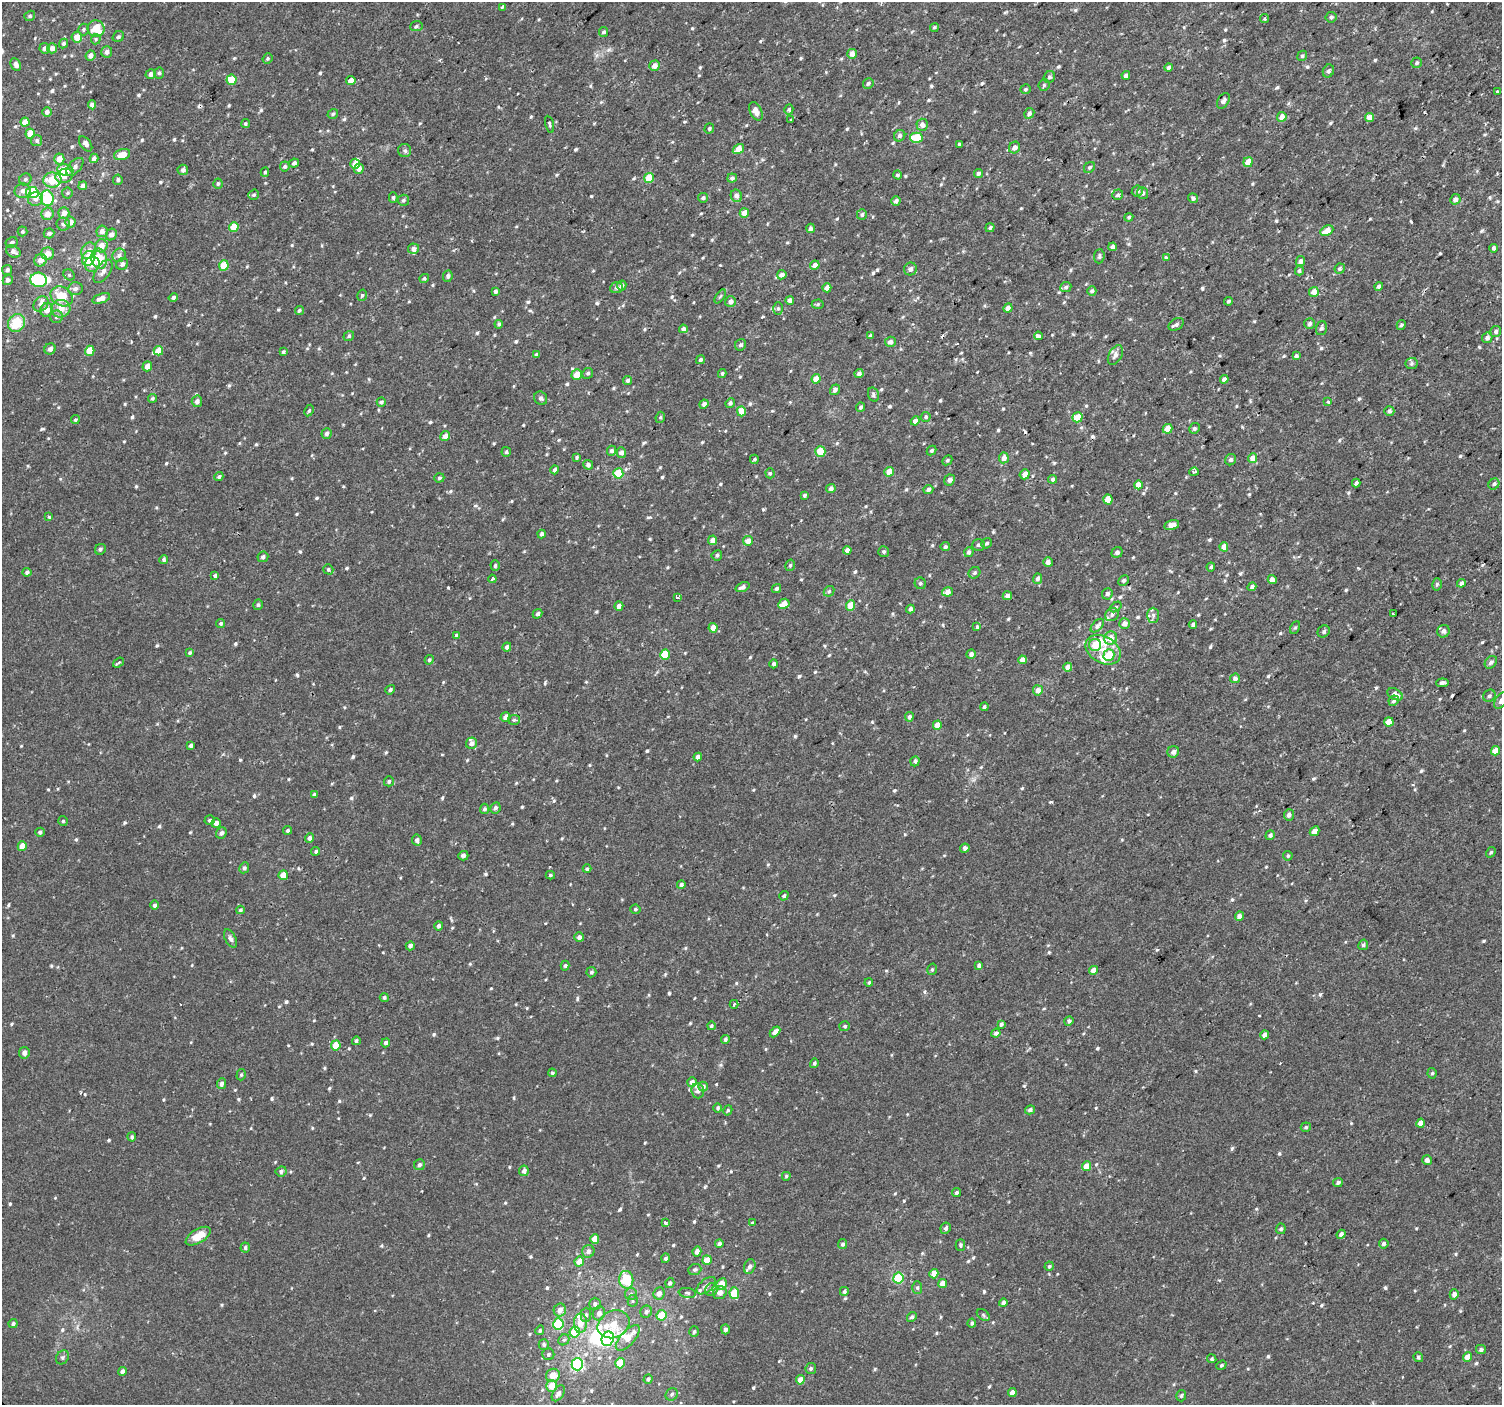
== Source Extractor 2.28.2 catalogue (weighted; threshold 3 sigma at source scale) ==
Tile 10 of 4 x 4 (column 2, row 3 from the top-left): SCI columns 1501-3000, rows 1544-2946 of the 6003 x 5958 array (HDU 1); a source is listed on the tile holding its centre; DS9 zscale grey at full resolution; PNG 1504 x 1407 px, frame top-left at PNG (2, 2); each listed source drawn as its Kron ellipse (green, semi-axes under 4 px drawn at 4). Shown black and unused: <1% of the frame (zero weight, under 2 of 3 exposures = <1% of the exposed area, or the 3 px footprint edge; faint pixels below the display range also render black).
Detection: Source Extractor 2.28.2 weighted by HDU 2 'WHT'; one run over the whole footprint, this tile lists its part. Background 2.98e-04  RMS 0.002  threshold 0.00922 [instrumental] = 3 sigma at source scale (4.5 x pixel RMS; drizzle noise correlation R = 1.50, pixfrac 1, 0.0396/0.0396 arcsec/px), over >= 5 px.
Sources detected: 849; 3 inside a brighter object's white glare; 7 cosmic-ray / hot-pixel residue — neither listed nor drawn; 19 inside a brighter listed object's ellipse — not listed separately; of the other 820, all 500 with FLUX_AUTO >= 0.326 (the completeness limit of this list) listed and drawn (320 fainter detections not listed), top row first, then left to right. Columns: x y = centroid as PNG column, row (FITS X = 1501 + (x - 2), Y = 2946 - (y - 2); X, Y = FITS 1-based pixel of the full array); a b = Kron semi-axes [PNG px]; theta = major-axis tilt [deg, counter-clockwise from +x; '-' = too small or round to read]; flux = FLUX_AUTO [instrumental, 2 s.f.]
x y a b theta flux
503 7 4 3 - 0.97
30 16 6 5 - 0.39
1331 17 5 5 - 0.49
1264 19 5 4 - 0.36
416 26 6 5 - 0.41
934 27 4 4 - 0.34
83 29 6 5 - 0.43
96 29 8 8 - 4.9
604 32 5 4 - 0.44
77 37 5 5 - 2.2
118 37 6 5 - 0.33
96 39 5 4 - 0.33
64 43 5 4 - 0.39
45 48 5 5 - 0.71
52 48 5 5 - 0.99
107 52 5 5 - 0.91
852 54 5 4 - 1.4
91 56 5 5 - 1.1
1302 56 5 4 - 0.4
267 59 5 4 - 0.35
1417 63 5 5 - 0.38
16 64 7 5 -64 0.86
654 66 5 5 - 1.3
1169 67 4 4 - 0.48
1328 71 7 5 65 0.63
159 73 5 5 - 0.46
150 74 5 5 - 0.84
1126 75 4 4 - 0.73
1049 77 6 5 - 0.59
232 80 5 5 - 4.5
351 80 4 4 - 1.8
868 84 5 5 - 0.46
1044 85 6 5 - 0.39
1025 89 5 5 - 0.38
1497 91 3 3 - 0.94
1223 101 8 5 58 0.59
92 105 4 4 - 0.96
789 110 5 4 - 0.37
756 111 10 6 -64 1.7
47 112 5 5 - 0.8
1029 113 5 4 - 0.67
333 114 5 4 - 0.39
1282 117 5 4 - 1.6
1370 117 4 4 - 1.9
791 119 3 3 - 0.57
25 122 4 4 - 1.8
245 124 5 4 - 0.33
549 124 9 4 -76 0.37
922 125 6 5 - 1.1
709 128 5 4 - 0.4
30 134 5 4 - 2.5
900 136 6 5 - 0.57
916 138 6 5 - 6.2
37 140 5 5 - 0.42
86 144 9 5 -52 0.79
959 144 4 3 - 1.1
1014 147 6 5 - 1
738 149 6 4 34 2.1
405 151 6 6 - 0.5
122 155 8 5 15 2.7
94 158 5 4 - 0.96
59 159 5 5 - 1.8
1248 162 5 4 - 2.3
294 163 5 4 - 0.52
355 164 5 5 - 1.8
285 166 5 5 - 0.44
75 167 11 6 48 0.8
1089 168 6 5 - 0.4
359 169 5 5 - 1.3
65 170 8 6 -17 3.5
183 170 5 5 - 0.81
265 172 5 3 - 0.35
978 173 5 4 - 0.5
897 175 4 4 - 0.38
64 176 9 7 21 1.5
649 178 5 5 - 5.4
732 178 5 4 - 0.6
25 179 6 5 - 0.47
52 180 9 7 3 4.6
118 180 5 4 - 0.49
218 184 5 4 - 0.4
83 186 4 4 - 1.2
23 191 8 7 - 1
1137 191 5 5 - 0.5
32 193 6 5 - 9.8
67 193 5 5 - 0.33
1142 193 6 5 - 0.61
254 195 5 5 - 0.43
1118 195 5 5 - 0.59
736 196 6 5 - 1.1
47 198 8 6 -84 8.6
393 198 5 4 - 0.35
703 198 5 4 - 0.46
1193 198 5 4 - 0.52
35 199 7 6 - 1.1
1455 199 5 5 - 0.85
403 200 6 5 - 0.47
896 201 5 4 - 0.64
64 213 6 5 - 1.3
744 213 5 4 - 1.8
47 214 6 6 - 1.6
862 214 5 5 - 0.42
1129 217 4 4 - 0.34
70 222 5 5 - 1.5
63 224 6 6 - 0.65
234 227 5 4 - 3.2
810 228 4 4 - 0.6
990 228 5 4 - 0.41
22 231 5 5 - 0.37
102 231 6 5 - 1.1
1327 231 7 5 25 2.1
49 233 5 5 - 0.63
111 235 6 5 - 0.97
11 242 6 5 - 0.53
101 246 6 6 - 2.1
1112 247 4 4 - 1
1493 248 4 4 - 0.54
414 249 5 5 - 0.81
13 251 8 5 -30 0.96
89 251 8 7 - 1.1
48 254 6 6 - 1.9
119 255 7 6 - 0.8
1099 256 7 5 84 0.49
1166 257 4 3 - 1
88 258 8 6 66 5.8
99 259 10 8 -78 6
40 260 6 6 - 1.8
1300 261 5 4 - 0.71
92 264 8 7 - 1.4
122 264 6 5 - 0.68
815 265 5 4 - 1.2
224 266 5 5 - 3.6
910 269 6 6 - 0.92
1340 269 5 5 - 0.46
7 270 5 5 - 0.61
103 271 13 7 55 1.3
1299 271 4 4 - 0.46
69 275 6 5 - 0.36
782 275 5 4 - 1.2
448 276 6 4 83 0.49
424 278 5 4 - 0.41
8 280 5 5 - 0.73
39 280 8 7 - 10
622 286 5 4 - 0.67
1379 286 4 4 - 0.78
1066 287 5 5 - 0.48
616 288 6 5 - 0.55
827 288 4 4 - 1.5
75 289 7 6 - 0.79
495 291 4 3 - 0.55
1092 291 5 4 - 0.57
1314 292 5 4 - 1.8
362 295 6 4 73 0.33
62 296 12 9 -32 5.2
720 296 8 4 56 0.35
173 297 4 4 - 0.47
101 298 9 4 19 1.4
790 300 4 4 - 1
1228 301 4 4 - 0.4
730 302 5 5 - 1.1
41 304 8 6 47 0.9
818 304 6 4 2 0.33
778 308 6 5 - 0.42
1008 308 5 4 - 1
61 309 10 9 - 2.1
47 310 7 6 - 1.3
299 310 4 4 - 0.37
56 317 6 6 - 0.56
16 323 9 8 - 5.5
1310 323 5 5 - 0.47
499 324 4 3 - 0.33
1176 324 8 5 34 0.6
1401 325 5 4 - 0.42
1321 328 7 5 73 0.48
683 329 4 4 - 0.94
1496 331 5 5 - 0.63
349 336 5 5 - 0.39
870 336 4 4 - 0.48
1038 336 4 3 - 2
1487 338 5 5 - 0.87
890 342 5 5 - 0.89
741 345 6 5 - 0.52
50 349 6 5 - 0.77
90 351 5 4 - 3.1
158 351 5 4 - 2.7
283 352 4 3 - 0.35
536 354 4 4 - 0.48
1115 355 10 6 61 0.98
1296 356 4 3 - 0.48
701 360 5 4 - 0.45
1411 363 6 5 - 0.42
147 366 5 4 - 1.5
588 373 6 5 - 0.42
722 373 4 4 - 0.38
859 373 4 4 - 0.69
577 375 5 5 - 3.3
816 379 4 4 - 2.6
1224 379 4 4 - 0.64
628 381 4 4 - 0.61
835 390 6 4 55 0.76
873 395 7 5 -74 0.49
152 398 4 4 - 0.35
541 398 7 6 - 0.55
197 401 6 5 - 0.88
381 402 4 4 - 0.48
1328 402 4 3 - 0.93
730 403 5 4 - 0.53
704 404 5 4 - 0.91
861 407 4 4 - 0.43
309 411 6 4 62 0.37
741 411 5 4 - 2.5
1389 411 5 5 - 0.64
660 417 6 4 67 0.34
926 417 5 5 - 0.37
1077 417 5 5 - 4
75 420 4 4 - 0.35
915 421 4 4 - 0.85
1194 428 5 5 - 0.45
1168 429 5 4 - 3.1
327 434 5 5 - 0.62
445 436 5 4 - 1.2
612 451 5 4 - 0.62
820 451 5 5 - 4.1
931 451 5 4 - 0.36
506 452 5 4 - 0.39
621 453 5 4 - 0.79
577 457 4 3 - 0.35
1004 458 5 5 - 1.2
1253 458 5 4 - 2.5
754 459 4 4 - 0.38
947 460 5 4 - 0.35
1231 460 6 5 - 0.59
588 465 5 4 - 0.67
555 470 4 4 - 0.5
889 472 5 4 - 2.3
1194 472 5 3 - 0.46
618 473 5 5 - 6.3
770 473 5 4 - 0.36
1025 474 5 5 - 1.8
219 476 4 4 - 0.39
439 478 5 4 - 0.39
1053 479 4 4 - 0.53
949 480 6 5 - 0.74
1356 483 4 3 - 0.48
1494 484 6 5 - 0.6
1138 485 4 4 - 2.5
831 489 5 4 - 0.67
928 489 5 4 - 0.58
804 495 4 3 - 0.38
1108 499 5 4 - 3.1
49 517 4 3 - 0.33
1172 525 7 5 14 1.1
541 534 4 3 - 0.61
713 540 5 4 - 1.3
748 541 5 5 - 1.4
987 543 5 5 - 0.47
978 545 6 6 - 0.59
945 547 4 4 - 0.39
1224 547 4 4 - 2
100 549 6 5 - 0.49
847 550 4 4 - 1
884 552 5 5 - 0.42
969 552 5 4 - 0.62
1117 552 6 5 - 0.6
717 555 5 5 - 0.44
263 557 5 5 - 0.59
164 560 4 4 - 0.39
1048 562 5 4 - 0.92
790 565 6 4 73 0.36
495 566 5 4 - 0.45
1211 567 4 4 - 0.36
328 569 5 4 - 0.41
27 572 4 4 - 0.58
974 573 6 5 - 0.4
215 575 4 4 - 0.39
492 579 4 3 - 1.6
1038 579 5 4 - 0.72
1124 580 5 4 - 0.42
1272 580 4 4 - 1.2
920 583 6 5 - 0.41
1461 583 4 4 - 0.6
1437 584 6 4 75 0.37
742 587 7 4 22 0.66
1252 587 4 4 - 0.58
776 588 5 4 - 0.4
829 591 6 4 43 0.33
947 592 5 4 - 1.5
1107 594 6 5 - 0.56
1007 596 5 4 - 0.9
678 597 4 3 - 0.6
784 604 6 5 - 2.1
258 605 5 4 - 0.37
850 605 5 4 - 3.2
619 606 5 4 - 0.83
1116 607 6 4 37 0.35
910 609 4 4 - 0.77
538 614 5 4 - 0.5
1112 614 7 6 - 0.68
1393 614 4 3 - 0.58
1153 615 7 6 - 0.58
221 623 5 4 - 0.34
1124 624 5 5 - 1.2
1193 625 4 4 - 0.56
1097 626 8 5 46 0.65
977 627 3 3 - 0.79
713 628 5 4 - 1.4
1295 628 6 4 61 0.33
1324 631 6 5 - 0.44
1443 631 6 6 - 0.77
457 635 4 4 - 0.48
1111 638 7 6 - 2.2
1095 645 6 6 - 3.3
507 647 4 4 - 0.63
1103 650 19 13 -30 3
190 653 4 3 - 0.36
971 654 4 4 - 0.76
665 655 5 5 - 5
1109 655 6 5 - 3.4
429 660 5 4 - 0.37
1022 660 4 4 - 1.7
1491 662 7 5 47 0.65
118 663 6 2 37 0.33
774 664 4 4 - 0.49
1068 667 4 4 - 1.5
1235 678 5 4 - 0.68
1442 683 6 3 6 0.58
390 690 5 4 - 0.45
1038 690 5 5 - 1.5
1395 694 8 5 -28 1.3
1489 696 6 5 - 0.54
1394 701 5 4 - 0.5
1501 701 9 5 57 0.8
984 707 4 3 - 0.41
505 717 5 4 - 1.3
909 717 5 4 - 0.73
514 720 6 5 - 0.36
1389 722 4 4 - 2.3
937 725 4 4 - 2.2
472 743 6 5 - 0.92
191 745 4 3 - 0.59
1495 751 5 4 - 2.5
1173 752 6 5 - 0.99
698 757 4 4 - 1
915 761 5 4 - 0.47
389 781 5 5 - 0.4
314 795 4 4 - 0.48
495 808 6 5 - 0.57
485 809 5 4 - 0.48
1289 815 5 5 - 0.89
210 820 5 5 - 0.41
63 821 5 5 - 0.33
216 823 5 4 - 1
288 830 4 4 - 0.4
1315 831 5 4 - 1.7
40 832 4 4 - 0.5
221 833 6 5 - 0.65
1270 835 5 4 - 0.53
310 838 5 4 - 0.7
417 840 5 5 - 0.66
22 846 5 4 - 2.5
965 848 5 4 - 0.8
316 851 4 4 - 0.38
1491 852 5 4 - 0.33
463 856 5 5 - 0.57
1288 856 5 4 - 0.36
244 868 6 5 - 0.43
587 869 4 4 - 0.41
283 875 5 4 - 2.4
550 875 5 4 - 0.34
681 885 4 4 - 0.55
784 896 5 4 - 0.37
155 905 5 4 - 0.58
635 909 5 4 - 0.35
240 910 4 4 - 0.37
1239 916 4 4 - 1
439 926 5 4 - 0.58
579 937 5 4 - 0.66
231 939 10 5 -61 0.63
1363 945 5 4 - 0.43
410 946 4 4 - 0.77
979 965 4 4 - 0.67
565 966 5 4 - 0.33
932 969 6 4 74 0.34
1093 970 4 4 - 1.6
591 972 5 5 - 0.43
869 983 4 4 - 0.36
384 997 4 4 - 0.43
734 1004 4 3 - 0.39
1069 1021 5 4 - 0.51
1001 1024 4 3 - 0.51
711 1026 4 4 - 0.41
845 1026 5 5 - 0.36
775 1032 6 4 46 1.1
996 1033 5 4 - 0.54
1265 1035 4 4 - 1.4
725 1040 4 4 - 0.41
356 1041 4 4 - 0.34
386 1043 4 4 - 0.66
336 1045 5 4 - 3.3
24 1053 6 5 - 0.86
814 1063 5 4 - 0.5
552 1073 4 4 - 0.33
1432 1073 5 4 - 0.34
241 1075 6 4 74 0.34
692 1082 5 5 - 1.1
221 1084 5 4 - 0.67
703 1086 5 5 - 0.69
698 1091 7 6 - 0.84
718 1108 5 4 - 0.44
728 1110 5 4 - 0.35
1030 1110 5 4 - 0.57
1421 1123 5 4 - 1.4
1306 1127 5 4 - 0.38
132 1137 4 4 - 0.4
1427 1160 5 4 - 0.86
419 1165 5 5 - 0.63
1086 1166 5 4 - 2.6
281 1171 5 5 - 0.56
524 1171 5 4 - 0.73
786 1176 4 4 - 0.33
1338 1182 5 4 - 0.49
956 1193 5 4 - 0.41
665 1223 4 3 - 0.48
752 1223 4 3 - 0.68
946 1228 6 5 - 0.62
1281 1229 5 5 - 0.5
1341 1234 5 4 - 0.71
198 1236 14 7 31 3.3
595 1239 5 4 - 2.5
719 1244 4 4 - 0.91
843 1244 5 4 - 0.5
1384 1244 5 4 - 0.59
960 1245 6 5 - 0.39
245 1248 5 4 - 0.47
588 1251 6 6 - 0.81
697 1252 5 4 - 1.3
665 1258 5 4 - 0.49
707 1260 5 4 - 2.8
579 1262 5 4 - 2.3
1049 1266 4 4 - 0.35
750 1267 7 5 70 0.72
695 1269 6 5 - 0.42
934 1274 5 4 - 1.8
898 1278 5 5 - 9.8
626 1280 9 7 -82 6.9
670 1283 5 4 - 0.58
942 1283 4 4 - 1.5
722 1284 6 5 - 2.3
706 1286 11 6 39 0.79
917 1288 6 5 - 0.37
711 1289 6 6 - 0.58
844 1291 4 4 - 0.46
659 1293 6 5 - 1.3
687 1293 8 5 -8 0.44
720 1293 7 6 - 1.1
734 1293 6 5 - 5.5
631 1294 6 6 - 0.48
1454 1294 5 4 - 0.95
633 1301 5 5 - 0.34
1003 1303 4 4 - 0.69
595 1304 6 5 - 0.66
560 1310 6 6 - 1.5
646 1312 6 5 - 0.62
599 1313 7 6 - 1.1
586 1315 7 5 89 0.54
661 1315 5 5 - 4.8
983 1315 7 5 -38 0.35
912 1317 5 4 - 0.42
580 1323 10 6 88 2.4
972 1323 4 4 - 0.44
13 1324 4 4 - 0.54
558 1324 5 5 - 11
613 1324 17 13 25 4.9
725 1329 5 4 - 0.66
540 1330 5 4 - 0.36
575 1332 5 5 - 7
694 1332 5 4 - 0.38
628 1338 16 7 48 3
608 1339 7 6 - 22
564 1340 6 5 - 0.39
544 1344 5 5 - 0.46
1481 1349 5 4 - 0.53
548 1354 6 6 - 0.48
62 1357 7 6 - 0.44
1418 1357 5 4 - 0.39
1467 1357 5 4 - 2
1212 1359 4 4 - 0.33
620 1363 5 4 - 4.4
577 1364 6 6 - 26
1221 1365 5 4 - 0.33
811 1369 5 5 - 0.45
122 1371 4 4 - 0.63
553 1375 7 6 - 2.8
648 1379 5 4 - 0.51
800 1380 5 4 - 1.7
551 1386 6 5 - 2.6
558 1393 9 5 56 0.93
1012 1393 4 4 - 1.7
672 1394 6 5 - 0.51
1181 1396 6 5 - 0.33
Isophote crosses this tile's border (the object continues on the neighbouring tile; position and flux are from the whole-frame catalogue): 1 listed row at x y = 1501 701